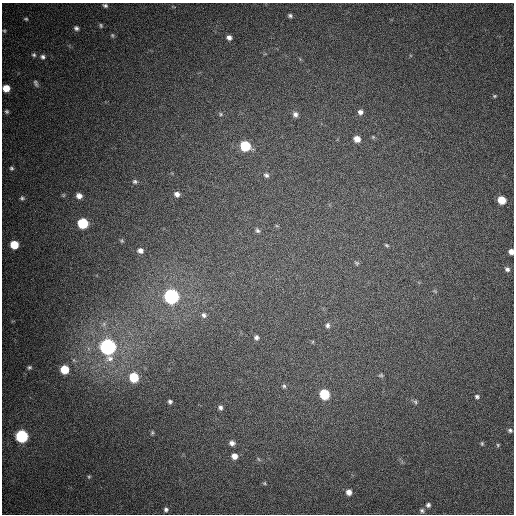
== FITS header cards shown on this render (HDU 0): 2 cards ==
NAXIS1  =                  512
NAXIS2  =                  512

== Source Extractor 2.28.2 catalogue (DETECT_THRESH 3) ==
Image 512 x 512 px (HDU 0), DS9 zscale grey, 1 PNG px = 1 image px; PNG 516 x 516 px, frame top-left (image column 1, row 512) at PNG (2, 3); no overlay
Background 411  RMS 11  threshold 32.6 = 3 sigma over >= 5 px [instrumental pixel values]
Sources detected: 66; all 66 listed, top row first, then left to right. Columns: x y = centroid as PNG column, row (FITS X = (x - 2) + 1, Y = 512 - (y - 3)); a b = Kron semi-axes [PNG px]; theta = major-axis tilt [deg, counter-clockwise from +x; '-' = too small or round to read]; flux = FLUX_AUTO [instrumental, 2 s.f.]
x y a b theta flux
105 5 6 4 -22 1600
290 16 6 4 -26 1600
26 19 4 3 - 900
101 25 5 4 - 1100
76 28 6 5 - 1800
4 31 4 3 - 780
112 35 6 4 -89 1000
229 37 6 6 - 2900
34 55 6 5 - 1300
43 57 6 6 - 1900
36 83 9 5 -69 1700
6 88 6 5 - 10000
495 96 5 3 - 840
6 111 5 4 - 1200
360 112 5 5 - 2600
221 114 7 5 -38 1300
295 114 6 6 - 2700
357 139 6 5 - 6400
245 146 7 6 - 40000
11 168 6 5 - 1300
266 175 7 6 - 2000
135 181 7 6 - 1700
177 194 6 5 - 3100
63 195 5 5 - 880
79 196 6 5 - 4200
22 198 6 5 - 1500
501 200 6 6 - 16000
83 223 7 6 - 46000
277 226 6 3 -19 690
257 230 7 5 -56 1700
122 241 5 5 - 900
14 245 6 6 - 18000
387 245 6 4 -27 910
140 251 6 6 - 3200
511 252 5 5 - 4300
356 263 7 5 -46 1200
507 269 7 6 - 2600
171 296 7 7 - 210000
204 315 7 6 - 2200
327 325 7 6 - 2100
256 337 5 5 - 2100
108 347 8 7 - 300000
29 367 5 4 - 1300
64 369 6 6 - 19000
381 375 7 5 13 1300
134 377 7 6 - 28000
284 386 6 5 - 1300
324 394 7 6 - 38000
477 396 6 5 - 1400
170 402 5 5 - 1700
415 402 7 5 -85 1400
220 407 6 5 - 2100
510 430 6 5 - 1500
152 433 6 4 88 1100
22 436 7 7 - 100000
232 443 7 6 - 3100
482 443 6 4 -71 970
498 445 5 4 - 870
234 456 7 6 - 5200
258 459 6 4 -70 1100
89 477 5 4 - 940
264 483 6 4 -36 940
349 492 6 6 - 4400
428 505 7 6 - 2100
166 509 6 5 - 2000
422 510 6 5 - 1700
At the frame edge (FLAGS 8, measured only in part): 2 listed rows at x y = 6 88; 511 252